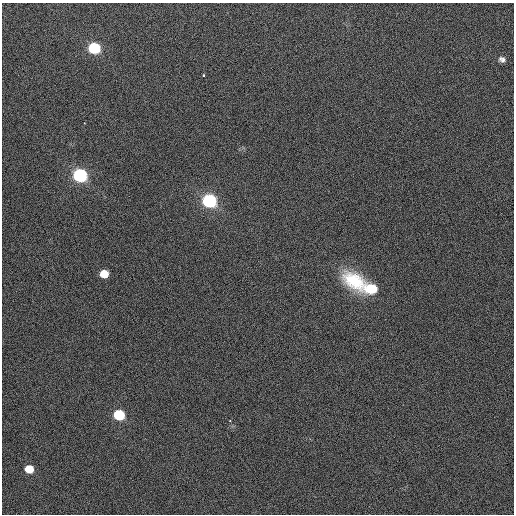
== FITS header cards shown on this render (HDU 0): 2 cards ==
NAXIS1  =                  512 / Axis length
NAXIS2  =                  512 / Axis length

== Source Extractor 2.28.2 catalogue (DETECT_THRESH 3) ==
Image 512 x 512 px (HDU 0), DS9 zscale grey, 1 PNG px = 1 image px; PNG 516 x 516 px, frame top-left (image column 1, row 512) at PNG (2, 3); no overlay
Background 417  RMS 1.9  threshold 5.59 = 3 sigma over >= 5 px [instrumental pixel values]
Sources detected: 12; all 12 listed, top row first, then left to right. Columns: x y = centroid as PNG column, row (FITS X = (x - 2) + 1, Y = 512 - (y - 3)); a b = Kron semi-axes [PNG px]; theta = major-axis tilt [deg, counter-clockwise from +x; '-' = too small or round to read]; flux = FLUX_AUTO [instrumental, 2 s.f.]
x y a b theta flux
94 48 8 7 - 10000
502 59 6 4 -26 330
204 75 3 3 - 240
84 123 2 2 - 76
80 175 8 7 - 22000
209 201 8 7 - 25000
104 274 10 9 - 2300
354 281 46 29 -37 12000
371 289 14 10 0 4700
119 415 8 7 - 8000
230 420 4 4 - 160
29 469 9 8 - 2800